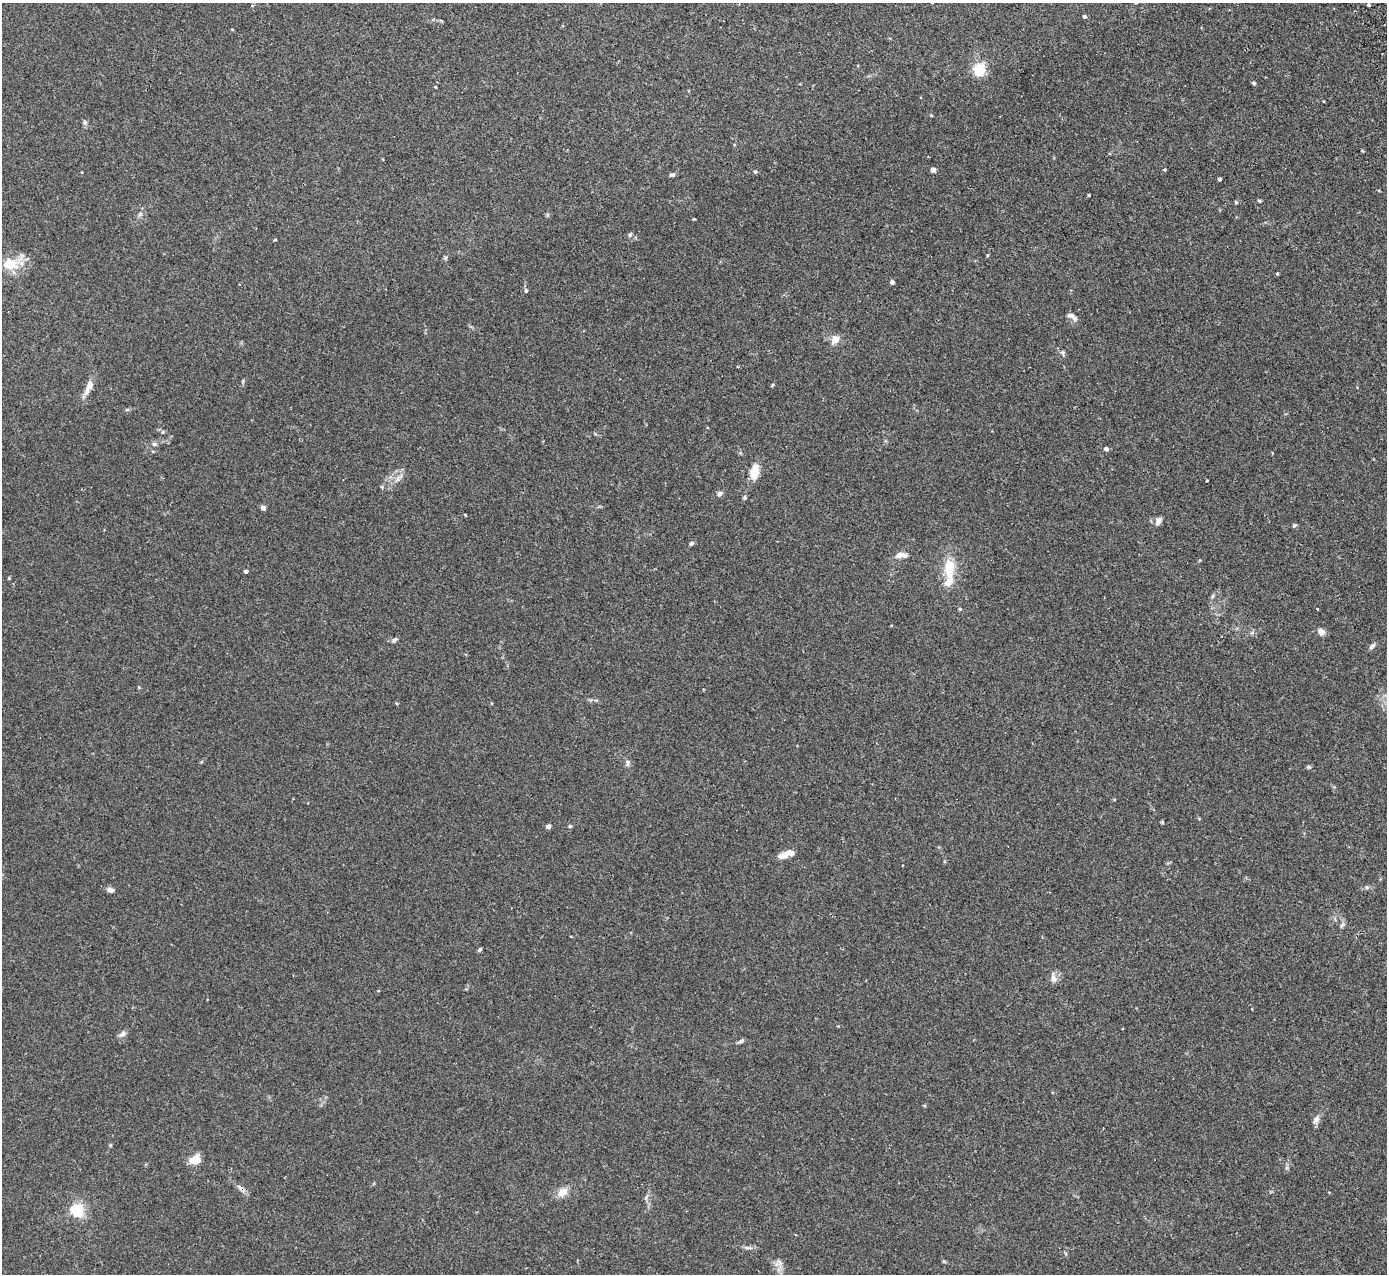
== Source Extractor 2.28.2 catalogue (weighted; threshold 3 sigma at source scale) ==
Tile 10 of 4 x 4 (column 2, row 3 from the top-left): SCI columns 1440-2824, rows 1453-2724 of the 5648 x 5578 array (HDU 1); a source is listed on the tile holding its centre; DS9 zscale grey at full resolution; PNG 1389 x 1276 px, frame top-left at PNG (2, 3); no overlay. Shown black and unused: <1% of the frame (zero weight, under 2 of 3 exposures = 3% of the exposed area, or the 3 px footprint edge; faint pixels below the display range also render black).
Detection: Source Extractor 2.28.2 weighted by HDU 2 'WHT'; one run over the whole footprint, this tile lists its part. Background 0.0538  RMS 0.0051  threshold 0.0229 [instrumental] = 3 sigma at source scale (4.5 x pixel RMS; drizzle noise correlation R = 1.50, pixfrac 1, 0.05/0.05 arcsec/px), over >= 5 px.
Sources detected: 80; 1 inside a brighter object's white glare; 1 cosmic-ray / hot-pixel residue — not listed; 3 inside a brighter listed object's ellipse — not listed separately; the other 75 listed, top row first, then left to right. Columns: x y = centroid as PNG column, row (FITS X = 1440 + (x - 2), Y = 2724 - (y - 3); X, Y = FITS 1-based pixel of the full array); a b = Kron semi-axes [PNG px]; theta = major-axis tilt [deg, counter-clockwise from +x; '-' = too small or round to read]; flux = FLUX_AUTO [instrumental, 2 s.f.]
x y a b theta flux
932 3 3 2 - 0.32
1368 5 3 3 - 0.76
1084 16 4 4 - 1
980 69 5 5 - 68
1254 83 4 4 - 0.99
436 87 4 3 - 0.38
84 122 7 6 - 1.2
933 170 5 5 - 2
1165 170 4 4 - 0.57
755 172 4 4 - 0.88
672 175 7 4 0 0.9
1219 179 3 3 - 1.2
1089 195 3 2 - 0.39
1259 201 5 4 - 0.55
1236 202 5 4 - 0.53
140 214 6 5 - 0.95
694 219 3 3 - 0.65
630 235 6 4 51 0.86
275 240 4 3 - 0.48
987 255 5 3 - 0.47
445 258 5 5 - 0.72
10 264 18 14 -2 11
1277 273 4 3 - 0.55
892 282 4 4 - 2.1
526 291 5 4 - 0.83
1070 315 8 6 -7 1.5
835 339 12 9 54 3.6
1063 353 7 6 - 1
772 385 5 4 - 0.55
88 387 24 8 66 4.4
127 410 6 4 2 0.64
163 432 5 5 - 0.66
543 441 2 2 - 0.32
154 444 7 5 -2 1.1
1106 449 4 4 - 2.3
754 472 18 8 75 7.6
399 478 15 5 46 2.5
1207 481 3 2 - 0.41
720 494 8 6 45 1.4
745 497 5 5 - 0.8
263 508 4 4 - 2.9
1158 521 10 6 58 2.3
1294 526 6 4 19 0.7
691 543 6 5 - 0.99
899 555 11 7 11 3.2
949 570 16 13 -85 8.8
246 571 4 3 - 1.6
9 578 4 4 - 0.51
1213 596 6 4 71 0.71
960 609 4 4 - 0.54
1317 609 3 2 - 0.71
1321 632 7 5 -67 3.5
394 640 9 5 39 1
1372 646 9 5 44 1.4
139 687 4 4 - 0.48
628 763 9 6 82 1.4
1308 767 7 4 0 0.68
1114 799 4 3 - 0.35
548 826 4 4 - 3
570 826 4 4 - 0.9
786 854 18 6 19 5.9
1367 887 6 5 - 0.85
110 890 9 6 -14 1.7
1342 925 9 4 48 0.93
480 949 4 3 - 2.3
1053 978 14 7 -80 2.4
123 1034 10 7 29 1.7
741 1041 7 5 18 1.1
1316 1119 10 7 52 2.2
110 1145 5 3 - 0.46
195 1159 12 9 18 6.7
563 1192 13 9 31 4.6
77 1210 5 5 - 93
746 1247 8 3 -19 1
779 1262 11 4 -54 1.3
Isophote crosses this tile's border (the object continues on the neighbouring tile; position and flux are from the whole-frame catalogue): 1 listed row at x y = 932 3